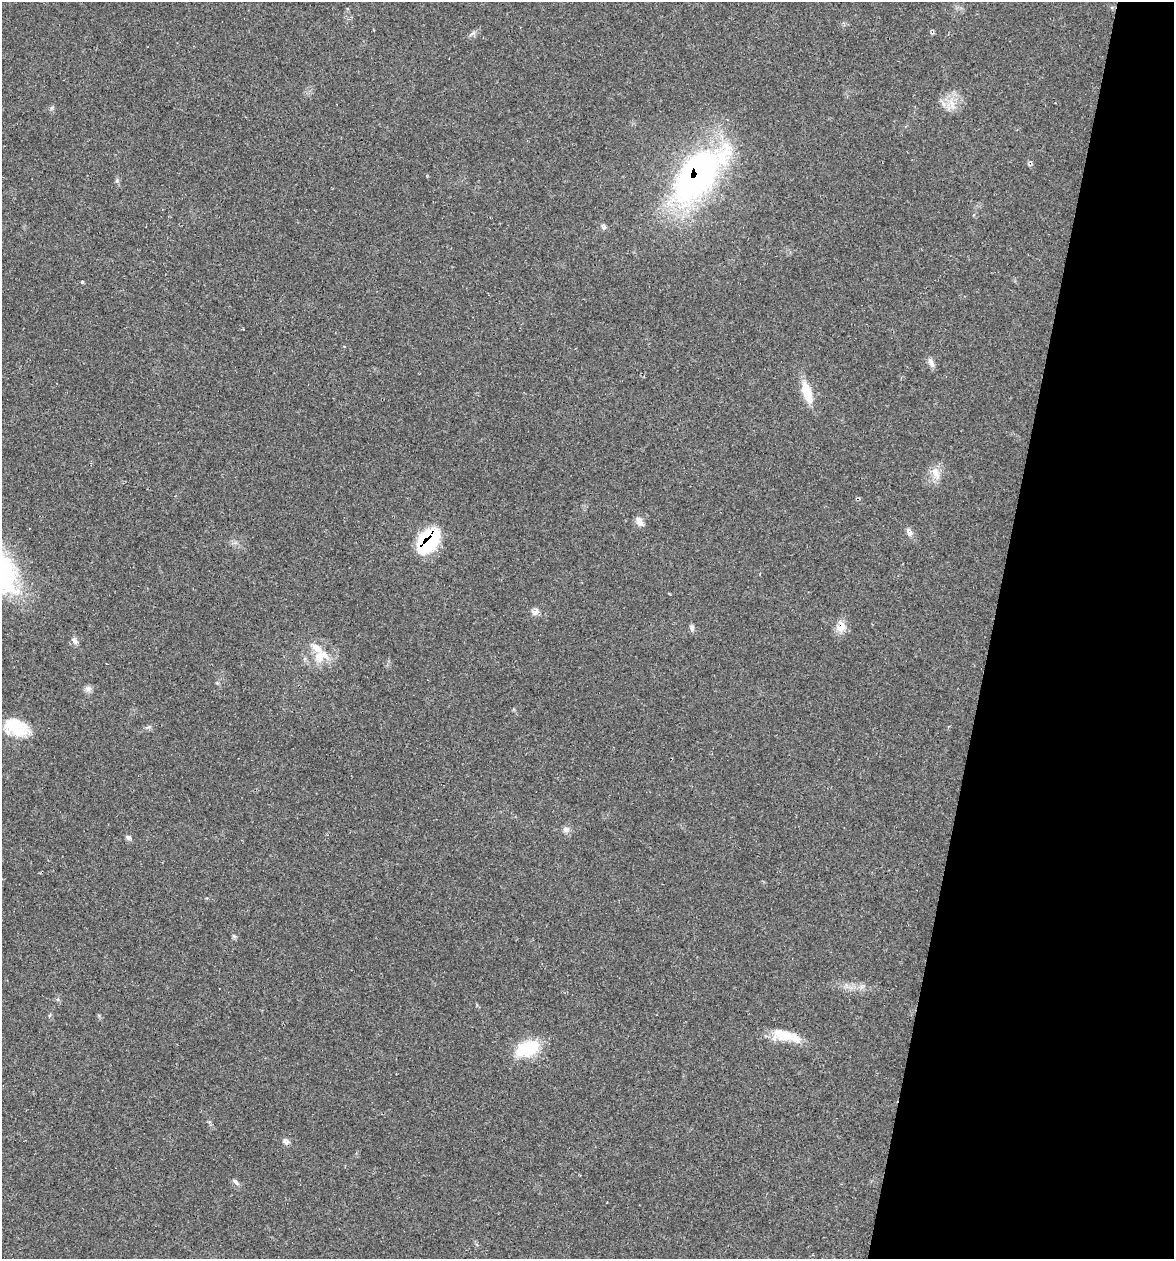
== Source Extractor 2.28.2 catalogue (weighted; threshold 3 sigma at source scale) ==
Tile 8 of 4 x 4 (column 4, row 2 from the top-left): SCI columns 3758-4929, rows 2517-3773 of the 5050 x 5031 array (HDU 1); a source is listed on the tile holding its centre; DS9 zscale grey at full resolution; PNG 1176 x 1261 px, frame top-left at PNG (2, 2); no overlay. Shown black and unused: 15% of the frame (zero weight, under 2 of 3 exposures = <1% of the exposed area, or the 3 px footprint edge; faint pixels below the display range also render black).
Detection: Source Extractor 2.28.2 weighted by HDU 2 'WHT'; one run over the whole footprint, this tile lists its part. Background 0.106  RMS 0.0073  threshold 0.0328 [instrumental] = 3 sigma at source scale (4.5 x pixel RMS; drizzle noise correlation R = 1.50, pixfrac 1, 0.05/0.05 arcsec/px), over >= 5 px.
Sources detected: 31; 2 cosmic-ray / hot-pixel residue — not listed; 2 inside a brighter listed object's ellipse — not listed separately; the other 27 listed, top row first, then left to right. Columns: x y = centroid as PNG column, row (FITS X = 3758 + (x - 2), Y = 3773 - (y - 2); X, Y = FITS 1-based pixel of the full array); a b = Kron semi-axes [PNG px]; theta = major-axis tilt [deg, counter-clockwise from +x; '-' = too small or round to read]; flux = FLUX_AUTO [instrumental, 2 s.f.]
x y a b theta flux
944 104 7 4 -71 2.1
952 105 16 6 -78 5.4
697 175 71 33 48 230
117 181 6 4 -72 1.2
604 227 8 5 6 1.8
82 282 3 3 - 1.6
243 329 2 2 - 0.49
931 362 14 6 -62 3.5
807 392 28 11 -72 16
936 473 19 9 -65 6.9
640 522 13 7 -57 4.3
909 533 11 7 -50 3.3
428 541 28 16 51 56
535 612 11 8 16 3.7
841 627 17 12 79 8.1
692 628 8 6 -68 2
75 641 11 5 -56 2.3
320 656 21 16 35 16
88 688 10 8 2 2.8
16 726 31 18 -25 23
566 829 9 8 - 2.9
128 837 8 6 -33 1.8
862 986 7 4 19 1.7
784 1035 31 13 -9 18
528 1048 30 16 21 31
286 1142 10 7 -7 2.5
235 1182 11 5 -49 2.1
Overlapping masked pixels (flux is a lower limit): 3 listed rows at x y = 697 175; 428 541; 841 627